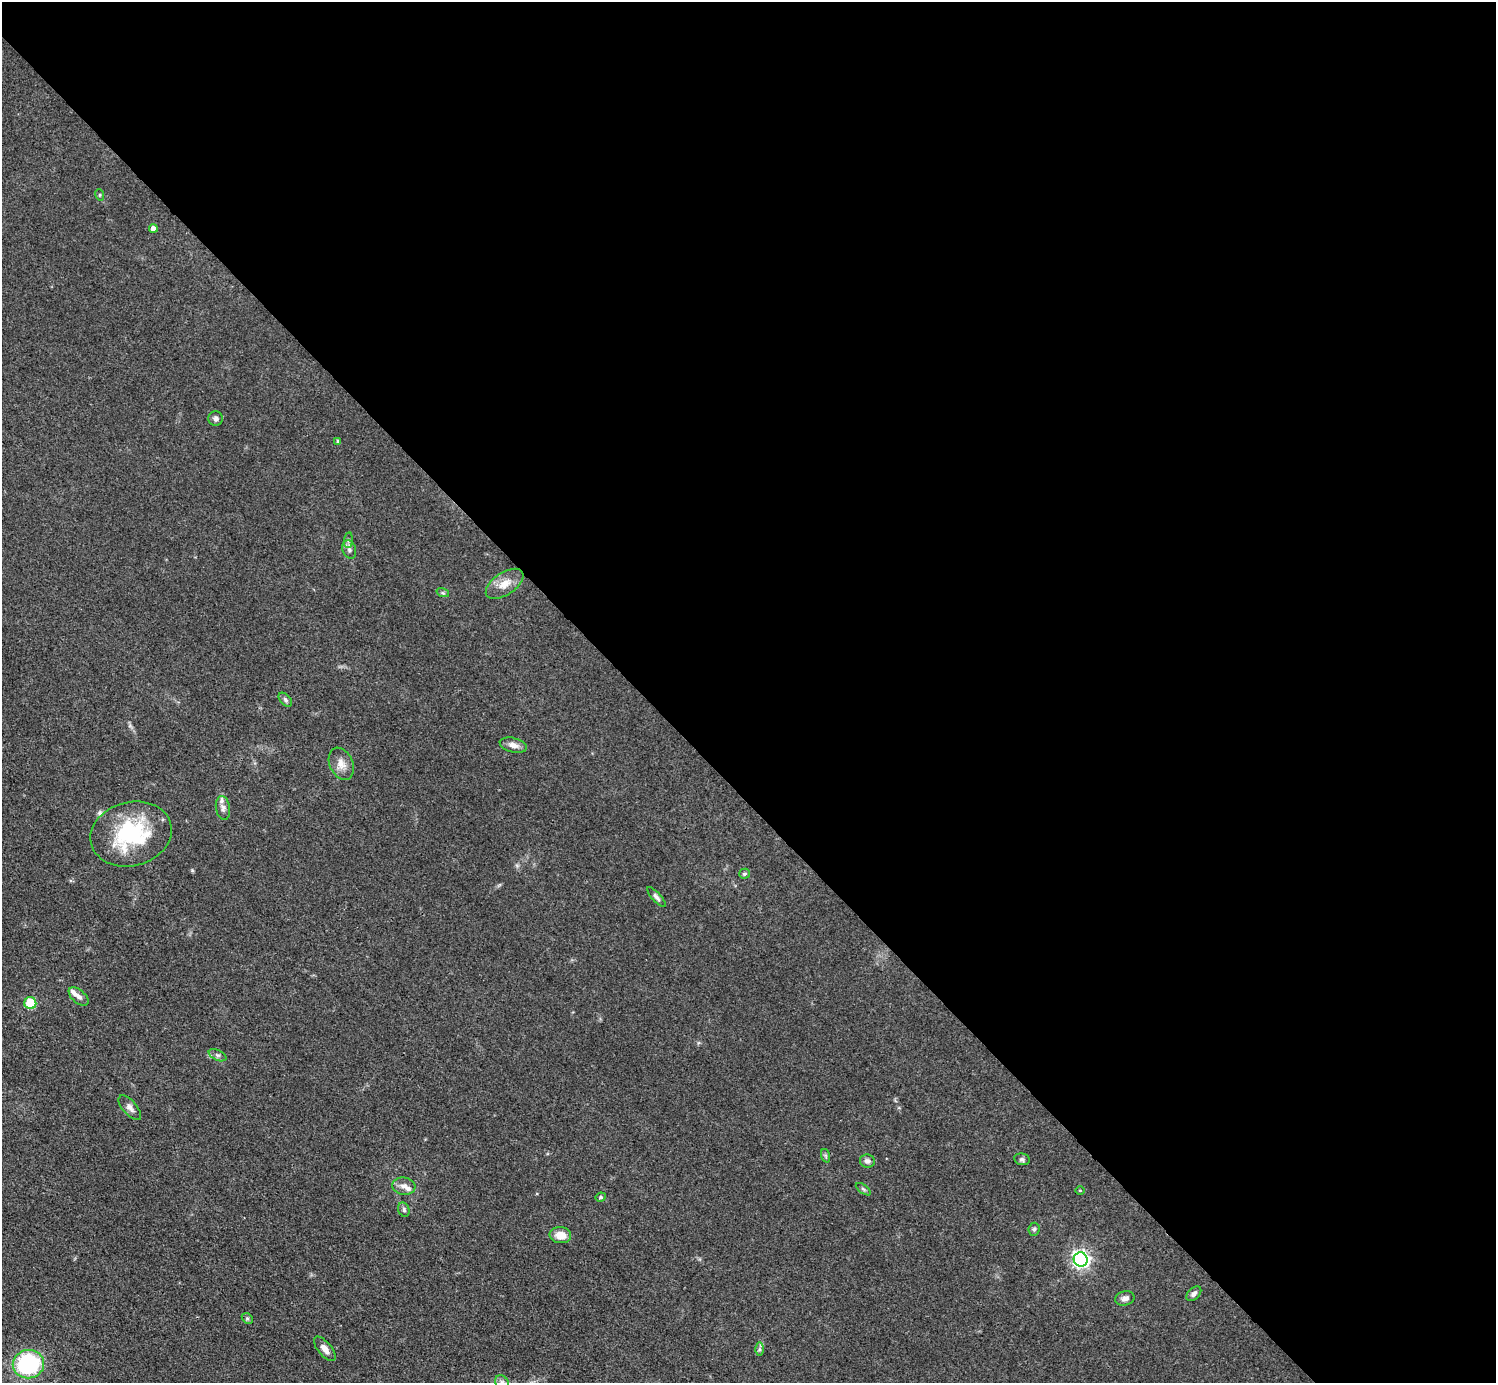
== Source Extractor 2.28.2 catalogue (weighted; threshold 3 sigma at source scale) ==
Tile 8 of 4 x 4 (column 4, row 2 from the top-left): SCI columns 4486-5979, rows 3062-4442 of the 5982 x 5980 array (HDU 1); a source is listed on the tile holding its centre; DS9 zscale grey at full resolution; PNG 1498 x 1385 px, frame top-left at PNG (2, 2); each listed source drawn as its Kron ellipse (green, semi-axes under 4 px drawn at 4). Shown black and unused: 57% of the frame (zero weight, under 3 of 4 exposures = <1% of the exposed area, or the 3 px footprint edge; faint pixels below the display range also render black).
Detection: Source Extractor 2.28.2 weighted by HDU 2 'WHT'; one run over the whole footprint, this tile lists its part. Background 0.077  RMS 0.0058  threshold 0.0259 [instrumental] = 3 sigma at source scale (4.5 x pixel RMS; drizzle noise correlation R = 1.50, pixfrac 1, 0.05/0.05 arcsec/px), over >= 5 px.
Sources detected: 40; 3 inside a brighter listed object's ellipse — not listed separately; the other 37 listed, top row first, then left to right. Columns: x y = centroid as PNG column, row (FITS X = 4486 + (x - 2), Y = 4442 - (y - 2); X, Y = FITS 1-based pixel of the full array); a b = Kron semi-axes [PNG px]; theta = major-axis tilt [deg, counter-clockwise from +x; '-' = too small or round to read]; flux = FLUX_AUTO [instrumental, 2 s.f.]
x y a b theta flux
100 195 6 3 -72 0.71
153 228 4 4 - 3.2
216 419 7 7 - 1.9
338 441 4 3 - 0.92
348 540 8 4 83 1.2
349 549 9 6 -70 2.1
505 584 21 11 34 7.7
443 593 6 4 -18 0.87
285 700 8 5 -47 1.4
513 745 14 7 -14 3.7
341 764 17 11 -66 5.6
223 808 12 7 -80 2.2
131 834 41 32 14 50
744 874 5 5 - 1.1
656 897 13 4 -48 1.7
79 996 12 6 -41 2.9
30 1003 6 6 - 29
217 1055 9 5 -26 1.5
130 1108 15 7 -49 2.9
826 1156 7 4 -71 1.1
1022 1159 8 6 -10 1.4
867 1161 7 6 - 2.1
404 1186 12 8 -7 3.5
863 1189 8 4 -36 1.1
1080 1190 4 3 - 0.53
601 1197 5 4 - 1.1
404 1210 7 5 -74 1.3
1034 1229 6 5 - 1.2
560 1235 11 8 -7 7.8
1081 1259 7 7 - 200
1194 1294 9 5 43 2
1125 1298 10 7 14 2.8
247 1318 6 4 -44 1
325 1349 15 6 -50 3.9
759 1349 7 4 90 1.1
28 1364 15 14 - 62
502 1382 7 6 - 1.8
Isophote crosses this tile's border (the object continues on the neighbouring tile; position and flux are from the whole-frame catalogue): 1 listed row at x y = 502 1382